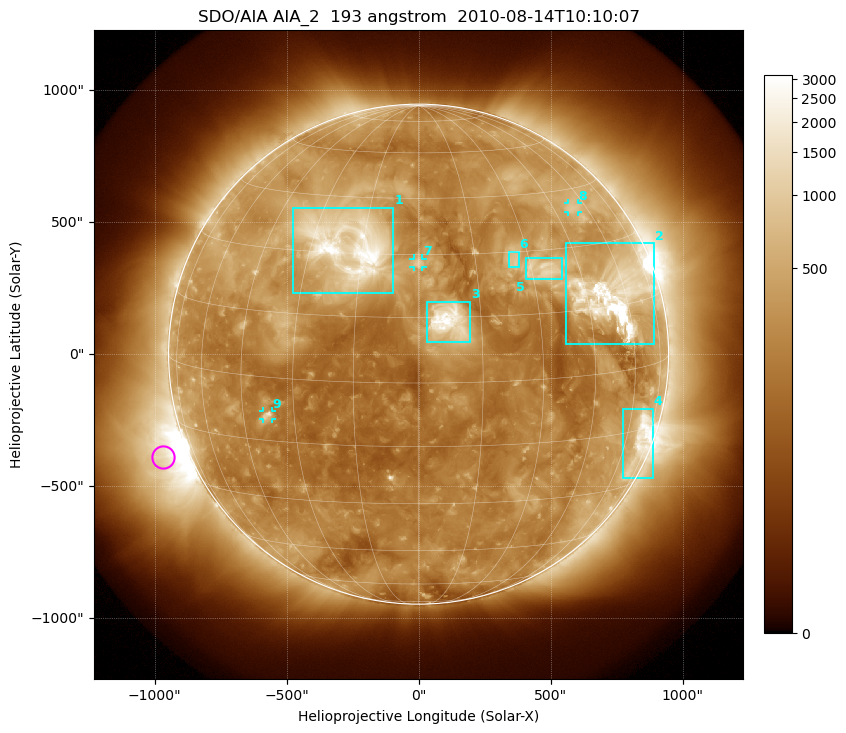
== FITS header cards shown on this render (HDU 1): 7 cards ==
TELESCOP= 'SDO/AIA'
INSTRUME= 'AIA_2'
WAVELNTH=                  193
WAVEUNIT= 'angstrom'
DATE-OBS= '2010-08-14T10:10:07.84'
CTYPE1  = 'HPLN-TAN'
CTYPE2  = 'HPLT-TAN'

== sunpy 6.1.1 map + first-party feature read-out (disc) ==
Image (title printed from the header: SDO/AIA AIA_2  193 angstrom  2010-08-14T10:10:07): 1024 x 1024 px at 2.4 arcsec/px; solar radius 947 arcsec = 395 px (full disc in frame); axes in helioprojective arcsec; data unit not stated in the header (colour bar unlabelled)
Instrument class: DISC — disc imager (sunpy class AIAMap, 193 A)
Bright regions (active regions / flare kernels): reference = the median radial profile (limb darkening/brightening removed); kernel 9 px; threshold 5 sigma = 515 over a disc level ~250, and >= 1.15x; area >= 12 px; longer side >= 9 px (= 22 arcsec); searched inside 0.97 R_sun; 9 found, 9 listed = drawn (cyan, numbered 1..; 3 of them under ~33 arcsec drawn as corner ticks so the feature stays visible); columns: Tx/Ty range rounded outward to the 5 arcsec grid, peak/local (2 s.f.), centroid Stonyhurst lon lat
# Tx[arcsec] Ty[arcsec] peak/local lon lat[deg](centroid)
1 -475..-95 230..555 17 -19 +32
2 555..890 35..420 31 +55 +18
3 30..195 45..200 16 +7 +14
4 775..890 -470..-205 7.4 +68 -17
5 405..545 280..365 5.3 +33 +25
6 340..380 325..390 4.3 +26 +28
7 -20..15 330..365 5.4 +0 +28
8 565..605 540..570 3.3 +53 +40
9 -590..-555 -245..-215 4.5 -37 -9
Off-limb structures (1.02-1.3 R_sun): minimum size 162 px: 2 found; the strongest spans PA ~85..135 deg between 1.02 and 1.3 R_sun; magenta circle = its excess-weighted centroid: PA ~110 deg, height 1.1 R_sun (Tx ~-970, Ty ~-390 arcsec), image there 6.5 x the reference